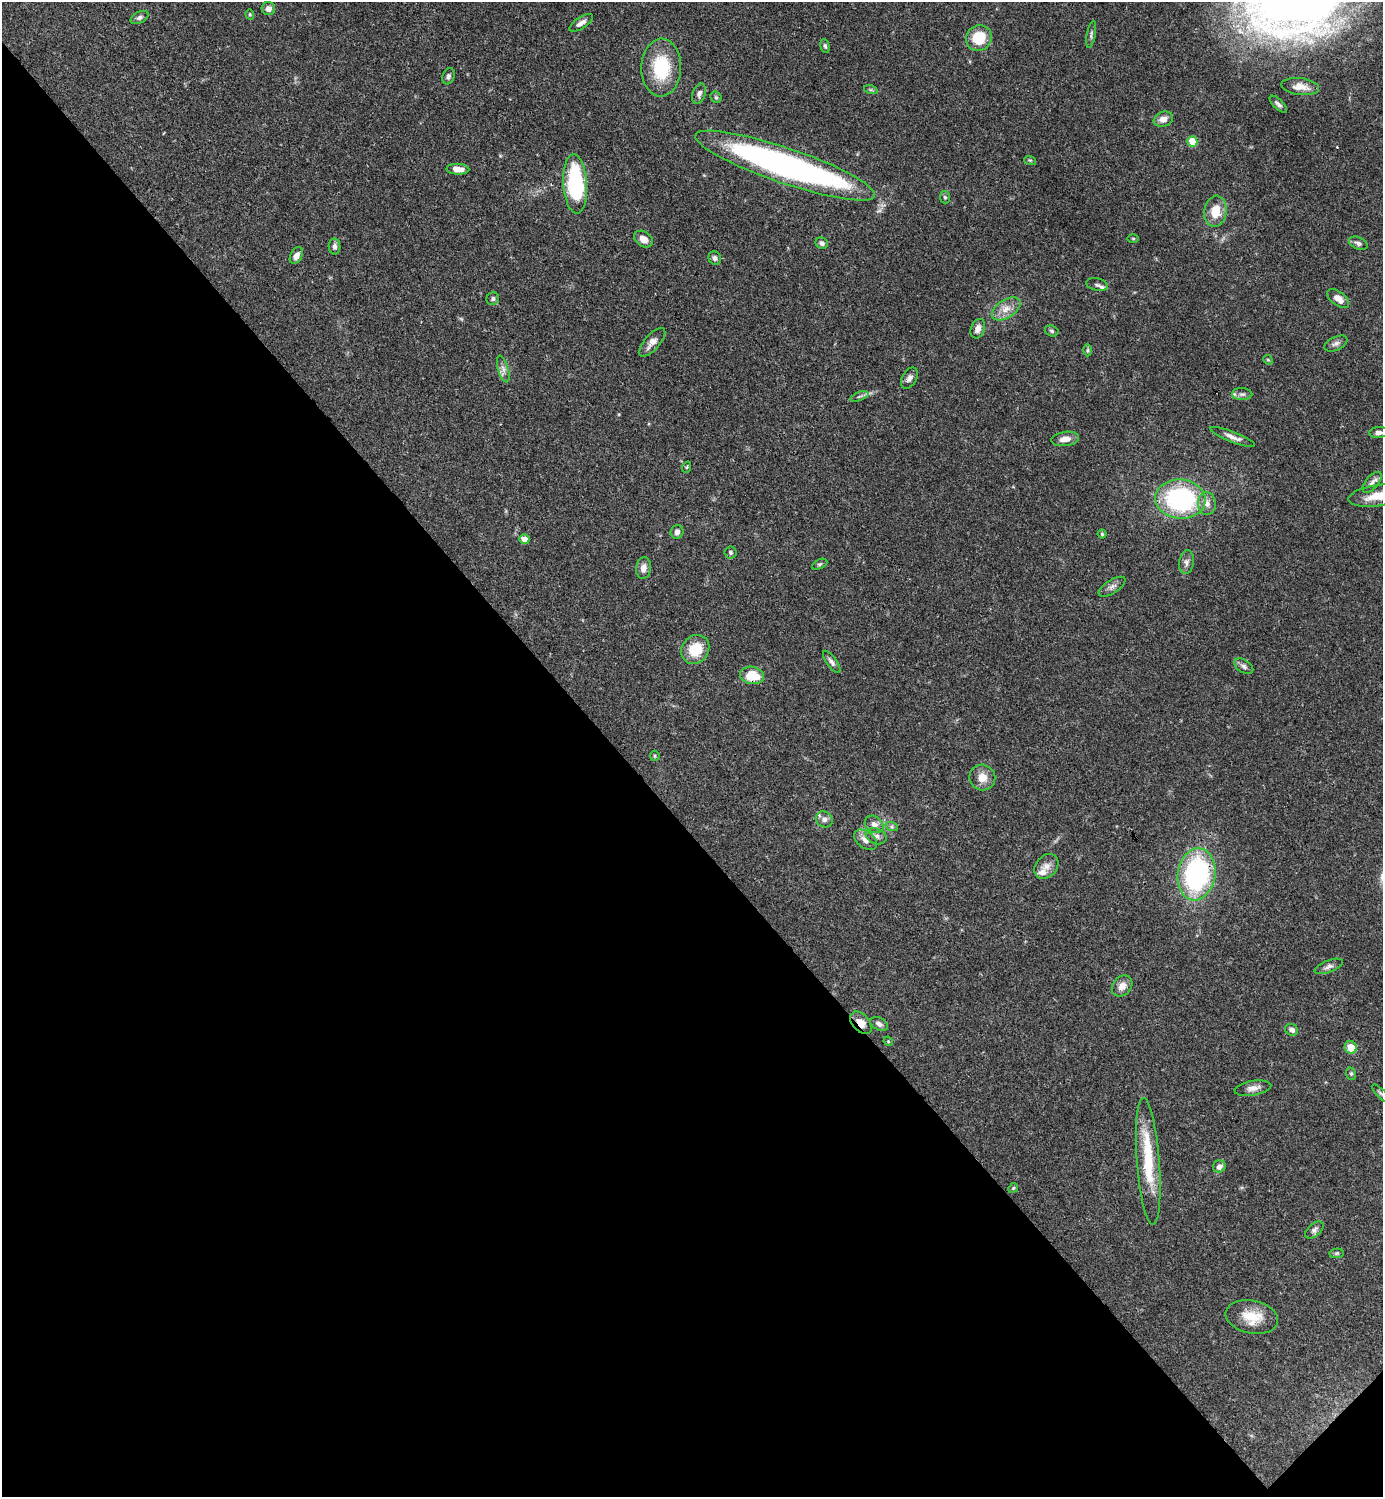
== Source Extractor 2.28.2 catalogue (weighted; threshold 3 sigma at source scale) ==
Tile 14 of 4 x 4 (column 2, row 4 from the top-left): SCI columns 1682-3062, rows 2-1496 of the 5981 x 5982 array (HDU 1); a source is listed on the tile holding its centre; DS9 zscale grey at full resolution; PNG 1385 x 1499 px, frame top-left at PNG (2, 2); each listed source drawn as its Kron ellipse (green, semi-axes under 4 px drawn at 4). Shown black and unused: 45% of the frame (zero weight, under 3 of 4 exposures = <1% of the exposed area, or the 3 px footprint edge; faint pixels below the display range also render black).
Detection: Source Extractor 2.28.2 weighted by HDU 2 'WHT'; one run over the whole footprint, this tile lists its part. Background 0.0385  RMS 0.0026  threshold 0.0117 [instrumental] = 3 sigma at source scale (4.5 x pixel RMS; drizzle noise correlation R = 1.50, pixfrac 1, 0.05/0.05 arcsec/px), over >= 5 px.
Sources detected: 91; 3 inside a brighter listed object's ellipse — not listed separately; the other 88 listed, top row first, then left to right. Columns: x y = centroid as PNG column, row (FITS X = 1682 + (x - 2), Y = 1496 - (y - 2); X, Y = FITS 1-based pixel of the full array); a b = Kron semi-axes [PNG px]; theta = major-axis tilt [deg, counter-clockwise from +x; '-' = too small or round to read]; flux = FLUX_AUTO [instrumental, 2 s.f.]
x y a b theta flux
268 9 6 6 - 1.4
250 14 5 4 - 0.28
139 17 9 5 28 0.79
581 23 13 5 33 1.3
1091 34 14 3 79 0.64
979 38 13 12 - 7.6
825 46 7 4 -74 0.47
661 68 29 20 88 14
448 76 8 6 71 0.73
1300 87 19 8 -6 2.8
871 90 7 4 -18 0.47
699 94 10 6 72 0.88
716 97 6 5 - 0.4
1278 104 11 5 -44 0.79
1163 119 10 7 22 1.9
1192 141 5 5 - 8
1030 160 6 3 -18 0.32
785 166 95 17 -19 100
458 169 11 5 -2 2.3
575 184 30 12 -86 27
945 197 6 5 - 0.51
1215 211 15 11 83 4.8
1133 238 6 4 0 0.3
643 239 10 7 -34 2.2
822 243 6 5 - 0.82
1358 243 10 6 -24 0.85
334 246 8 6 -88 0.86
296 256 9 6 62 1.4
715 258 7 6 - 0.76
1097 285 11 6 -12 0.87
493 299 6 6 - 0.62
1338 299 13 7 -38 2.3
1006 309 16 9 32 2.7
978 329 10 7 68 1.7
1052 331 7 5 -17 0.53
652 342 18 7 49 1.9
1336 344 12 6 26 0.97
1087 350 6 4 90 0.39
1268 360 5 4 - 0.33
503 369 14 5 -74 1.2
909 378 11 7 61 1.2
1242 394 10 6 0 0.92
859 396 9 3 21 0.53
1378 433 9 5 5 1.1
1233 437 24 5 -21 1.7
1065 439 14 7 8 2.1
687 467 6 3 71 0.31
1372 482 13 6 49 1.1
1377 496 29 10 8 6.2
1180 499 25 19 -6 36
1207 504 11 9 -84 1.8
677 532 7 6 - 1.1
1102 534 4 4 - 0.39
524 539 5 5 - 1.8
730 553 6 6 - 0.52
1186 562 12 7 82 1.1
820 564 8 4 26 0.46
643 568 11 7 82 1.6
1112 587 15 6 32 1.2
695 649 15 13 52 7
832 662 13 5 -54 0.89
1244 666 10 6 -32 0.87
752 675 12 8 -11 7
655 756 5 4 - 0.34
982 777 13 12 - 2.9
824 819 9 7 -37 1.1
874 824 10 8 -36 1.6
892 827 6 4 -19 0.47
876 836 11 7 -20 1.2
865 840 13 8 -38 1.9
1046 866 14 10 49 2.1
1197 874 26 19 81 44
1329 966 15 6 21 1.1
1122 986 12 9 48 2
861 1023 13 8 -48 2.6
879 1024 9 6 -28 0.96
1292 1030 7 5 -32 0.94
888 1041 5 4 - 0.26
1351 1047 6 6 - 4.3
1351 1074 6 5 - 0.41
1253 1088 18 7 9 1.8
1381 1094 12 3 -45 0.55
1148 1161 64 11 -86 14
1219 1166 6 6 - 1.2
1013 1188 5 4 - 0.33
1314 1230 11 6 39 0.9
1337 1253 7 4 7 0.44
1252 1317 26 16 -11 6.3
Overlapping masked pixels (flux is a lower limit): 3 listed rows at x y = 752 675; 1197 874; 861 1023
Isophote crosses this tile's border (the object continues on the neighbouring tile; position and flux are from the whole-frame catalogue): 2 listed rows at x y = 1377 496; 1381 1094